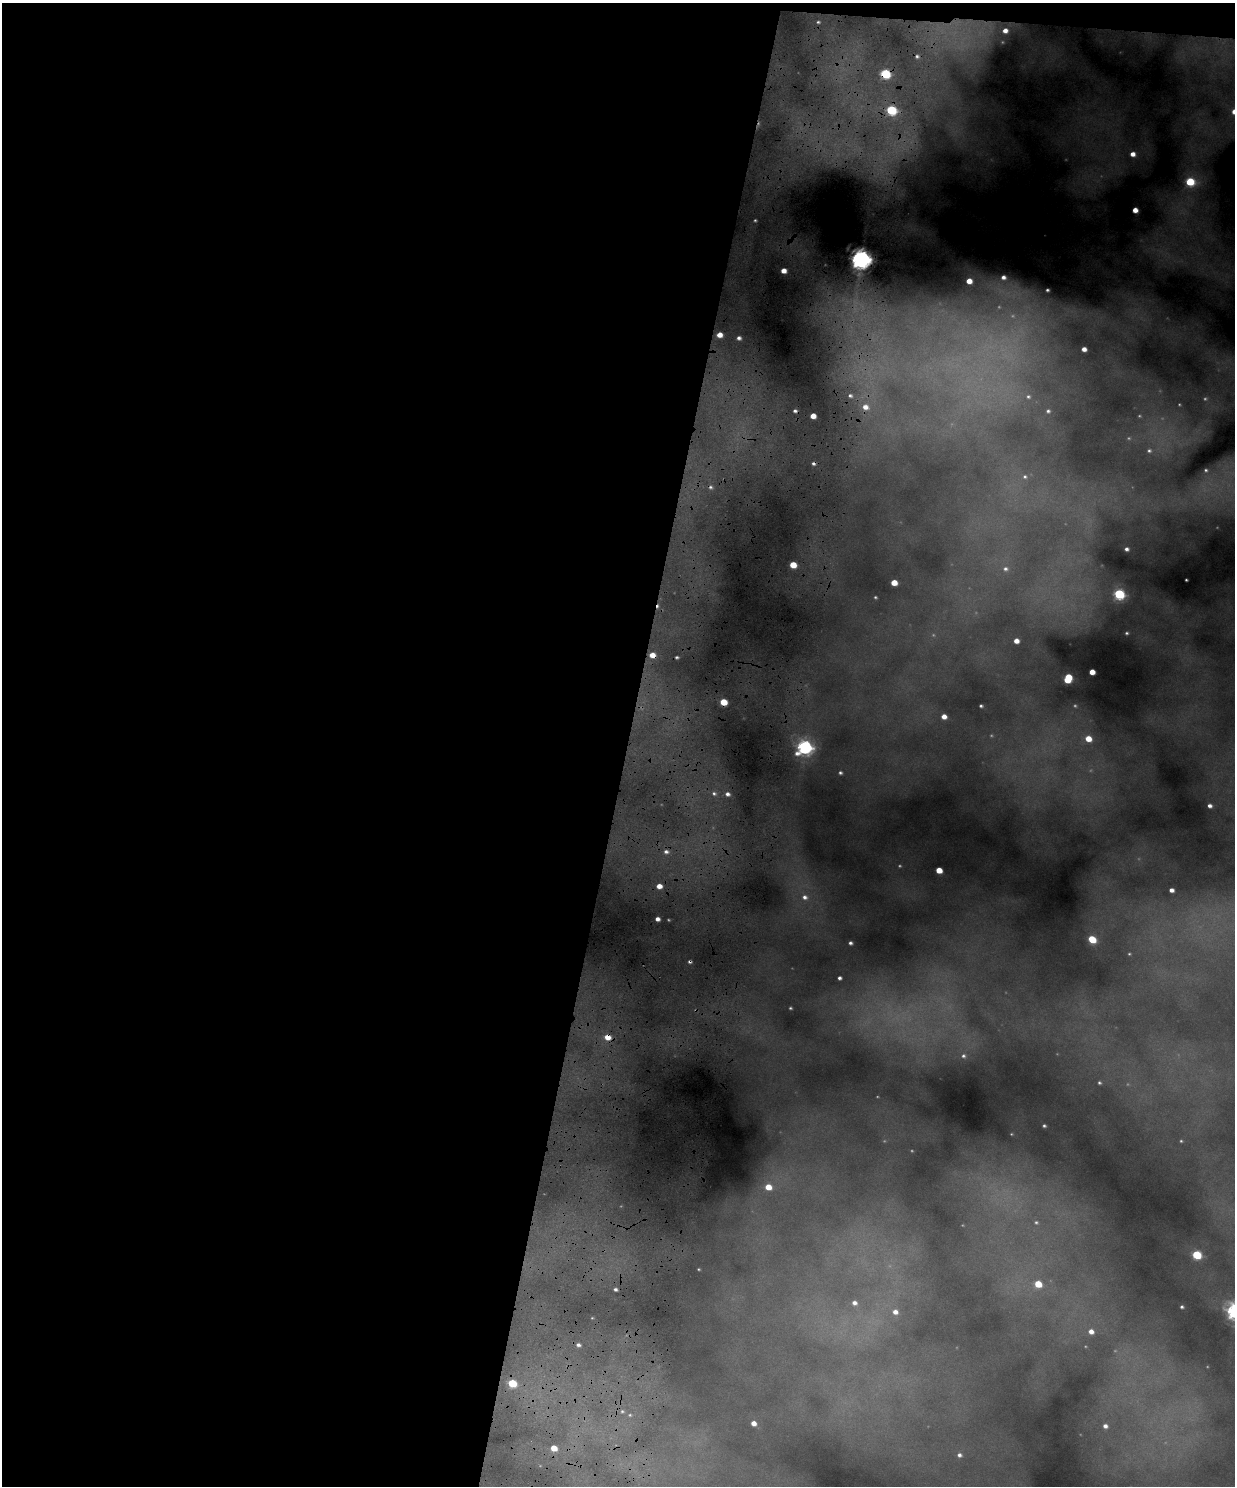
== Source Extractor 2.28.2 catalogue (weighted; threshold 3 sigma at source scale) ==
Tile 1 of 4 x 3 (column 1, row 1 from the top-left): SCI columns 1-1233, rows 3095-4578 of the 4931 x 4820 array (HDU 1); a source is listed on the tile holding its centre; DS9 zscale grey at full resolution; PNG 1237 x 1488 px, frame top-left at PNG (2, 3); no overlay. Shown black and unused: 52% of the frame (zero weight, under 4 of 8 exposures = <1% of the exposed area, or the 3 px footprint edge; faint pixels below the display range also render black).
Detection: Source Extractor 2.28.2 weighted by HDU 2 'WHT'; one run over the whole footprint, this tile lists its part. Background 0.606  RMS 0.017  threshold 0.0686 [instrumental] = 3 sigma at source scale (4.09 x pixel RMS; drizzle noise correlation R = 1.36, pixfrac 0.8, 0.05/0.05 arcsec/px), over >= 5 px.
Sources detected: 99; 14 too faint to see at this stretch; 6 cosmic-ray / hot-pixel residue — not listed; the other 79 listed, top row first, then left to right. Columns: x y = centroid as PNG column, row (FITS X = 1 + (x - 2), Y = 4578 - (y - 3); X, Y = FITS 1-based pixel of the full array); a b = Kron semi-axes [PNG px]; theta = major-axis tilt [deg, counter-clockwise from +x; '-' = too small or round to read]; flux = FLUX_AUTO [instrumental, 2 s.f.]
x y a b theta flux
818 22 4 4 - 2.4
1005 31 11 10 - 27
885 74 6 5 - 120
891 110 6 6 - 120
1234 112 7 6 - 13
1133 154 5 5 - 11
1190 182 6 5 - 74
1135 210 4 4 - 14
755 220 4 4 - 2.1
861 259 7 7 - 1400
783 271 5 4 - 14
1003 277 8 7 - 9.6
969 281 5 5 - 19
1047 290 4 4 - 2.9
719 335 6 5 - 16
739 338 5 5 - 5.7
1084 349 4 4 - 10
850 395 4 4 - 3.1
1028 397 6 6 - 3.4
865 407 7 6 - 11
1048 411 5 4 - 3.1
813 416 5 4 - 17
1149 451 6 5 - 3.4
1206 470 4 3 - 2
1025 477 6 6 - 3.9
1127 549 4 4 - 4.6
793 565 5 5 - 29
1005 569 8 7 - 6.1
1186 580 3 2 - 1.5
894 583 5 4 - 26
1119 594 6 5 - 160
875 597 3 3 - 1.8
1127 633 4 3 - 2.1
1016 641 4 4 - 13
652 655 6 5 - 18
677 657 3 2 - 2.4
1092 672 5 4 - 19
1068 678 7 5 67 57
723 702 5 4 - 41
981 706 4 3 - 2.4
944 717 5 4 - 13
1088 739 6 5 - 25
805 747 7 6 - 450
840 773 4 3 - 2.9
714 793 6 4 -62 3.6
727 794 6 5 - 5.6
1210 806 5 4 - 5.8
666 852 8 6 -14 7.1
939 870 5 4 - 26
659 886 6 5 - 14
1171 890 4 4 - 7.1
805 897 8 7 - 8
657 919 4 4 - 7.6
1092 939 6 5 - 48
850 943 4 3 - 3.7
840 978 4 3 - 4
790 1008 3 3 - 1.9
607 1037 7 6 - 21
963 1056 6 6 - 4.5
1099 1083 4 4 - 2.2
1044 1126 4 3 - 2.8
1181 1141 4 4 - 1.7
768 1187 6 5 - 24
1036 1222 6 6 - 3.2
1197 1255 6 5 - 94
699 1269 3 2 - 1.2
1038 1284 5 5 - 36
615 1289 3 3 - 3.6
854 1303 7 6 - 7.8
1182 1307 3 3 - 2.7
895 1312 7 6 - 11
1091 1331 5 5 - 9.7
578 1345 4 4 - 4.2
512 1383 5 5 - 68
622 1411 5 5 - 2.9
753 1423 5 4 - 11
1105 1426 6 5 - 6.4
554 1448 5 5 - 23
959 1455 7 6 - 5.9
Overlapping masked pixels (flux is a lower limit): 4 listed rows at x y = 885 74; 861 259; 652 655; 607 1037
Isophote crosses this tile's border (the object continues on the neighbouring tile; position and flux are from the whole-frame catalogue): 1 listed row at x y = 1234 112